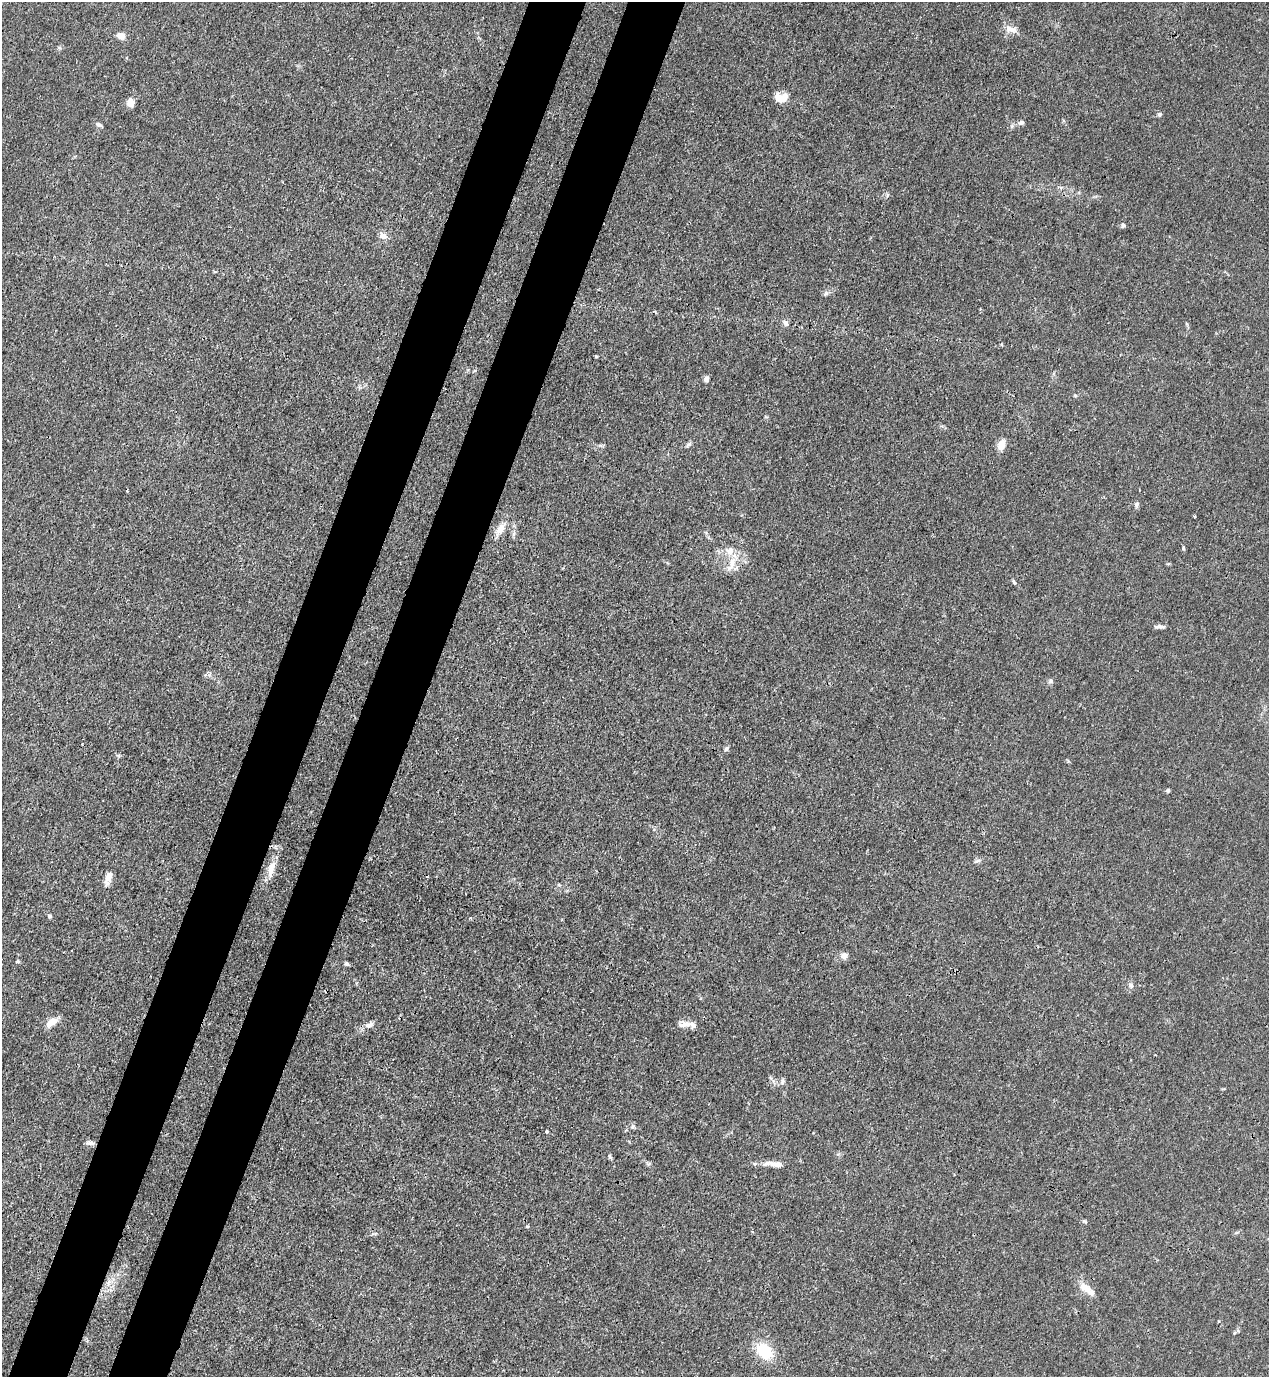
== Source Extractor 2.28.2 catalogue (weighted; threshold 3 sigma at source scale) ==
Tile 7 of 4 x 4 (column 3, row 2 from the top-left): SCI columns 2756-4022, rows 2792-4166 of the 5645 x 5583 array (HDU 1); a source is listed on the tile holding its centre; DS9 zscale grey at full resolution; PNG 1271 x 1379 px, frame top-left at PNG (2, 2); no overlay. Shown black and unused: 9% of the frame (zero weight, under 3 of 4 exposures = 7% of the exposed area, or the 3 px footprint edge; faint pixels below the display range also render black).
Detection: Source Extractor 2.28.2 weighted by HDU 2 'WHT'; one run over the whole footprint, this tile lists its part. Background 0.0182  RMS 0.0026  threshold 0.0115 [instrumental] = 3 sigma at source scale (4.5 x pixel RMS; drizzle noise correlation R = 1.50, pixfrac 1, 0.05/0.05 arcsec/px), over >= 5 px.
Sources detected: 54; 1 cosmic-ray / hot-pixel residue — not listed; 3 inside a brighter listed object's ellipse — not listed separately; the other 50 listed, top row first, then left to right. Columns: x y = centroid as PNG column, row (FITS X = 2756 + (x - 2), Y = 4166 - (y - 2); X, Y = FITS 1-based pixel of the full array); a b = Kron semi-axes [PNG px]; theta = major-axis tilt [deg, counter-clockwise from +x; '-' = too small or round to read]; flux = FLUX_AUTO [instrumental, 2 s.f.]
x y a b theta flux
1011 29 19 8 -10 2
121 36 9 7 -29 1.9
781 98 15 10 1 3.7
130 102 8 7 - 2.3
1160 114 5 5 - 0.57
1021 122 7 6 - 0.71
99 125 9 5 -27 0.64
1123 225 6 5 - 0.64
383 236 11 9 -22 1.5
826 293 7 5 53 0.55
786 323 9 6 -64 0.8
1001 345 5 3 - 0.28
596 356 5 3 - 0.26
706 379 7 5 70 0.9
1075 395 6 4 0 0.28
689 444 8 5 44 0.58
1001 445 12 7 72 2.6
1137 505 10 4 77 0.54
1195 516 3 2 - 0.24
500 529 14 9 57 2.6
1183 548 5 3 - 0.3
733 561 16 8 69 2.9
1014 582 8 4 -55 0.41
1160 627 15 4 -2 0.87
1051 681 6 6 - 0.6
726 749 8 5 73 0.51
1168 790 4 4 - 0.45
977 861 10 5 19 0.66
271 869 24 9 74 3.1
108 878 17 8 75 2
559 885 5 4 - 0.34
50 916 7 4 -29 0.4
844 956 10 8 10 1.4
17 962 6 4 18 0.28
347 964 5 5 - 0.57
1131 985 7 7 - 0.81
52 1022 14 7 37 2.9
685 1024 19 8 5 1.9
370 1025 12 8 35 1.2
1155 1055 3 3 - 0.28
782 1081 10 4 74 0.58
632 1127 6 4 47 0.43
547 1132 3 3 - 0.55
90 1143 12 5 -9 0.82
610 1156 8 4 -63 0.44
777 1164 22 7 -6 2.2
1084 1221 8 3 -19 0.35
527 1227 5 3 - 0.25
1086 1288 18 10 -34 2.9
764 1351 21 15 -46 8.1